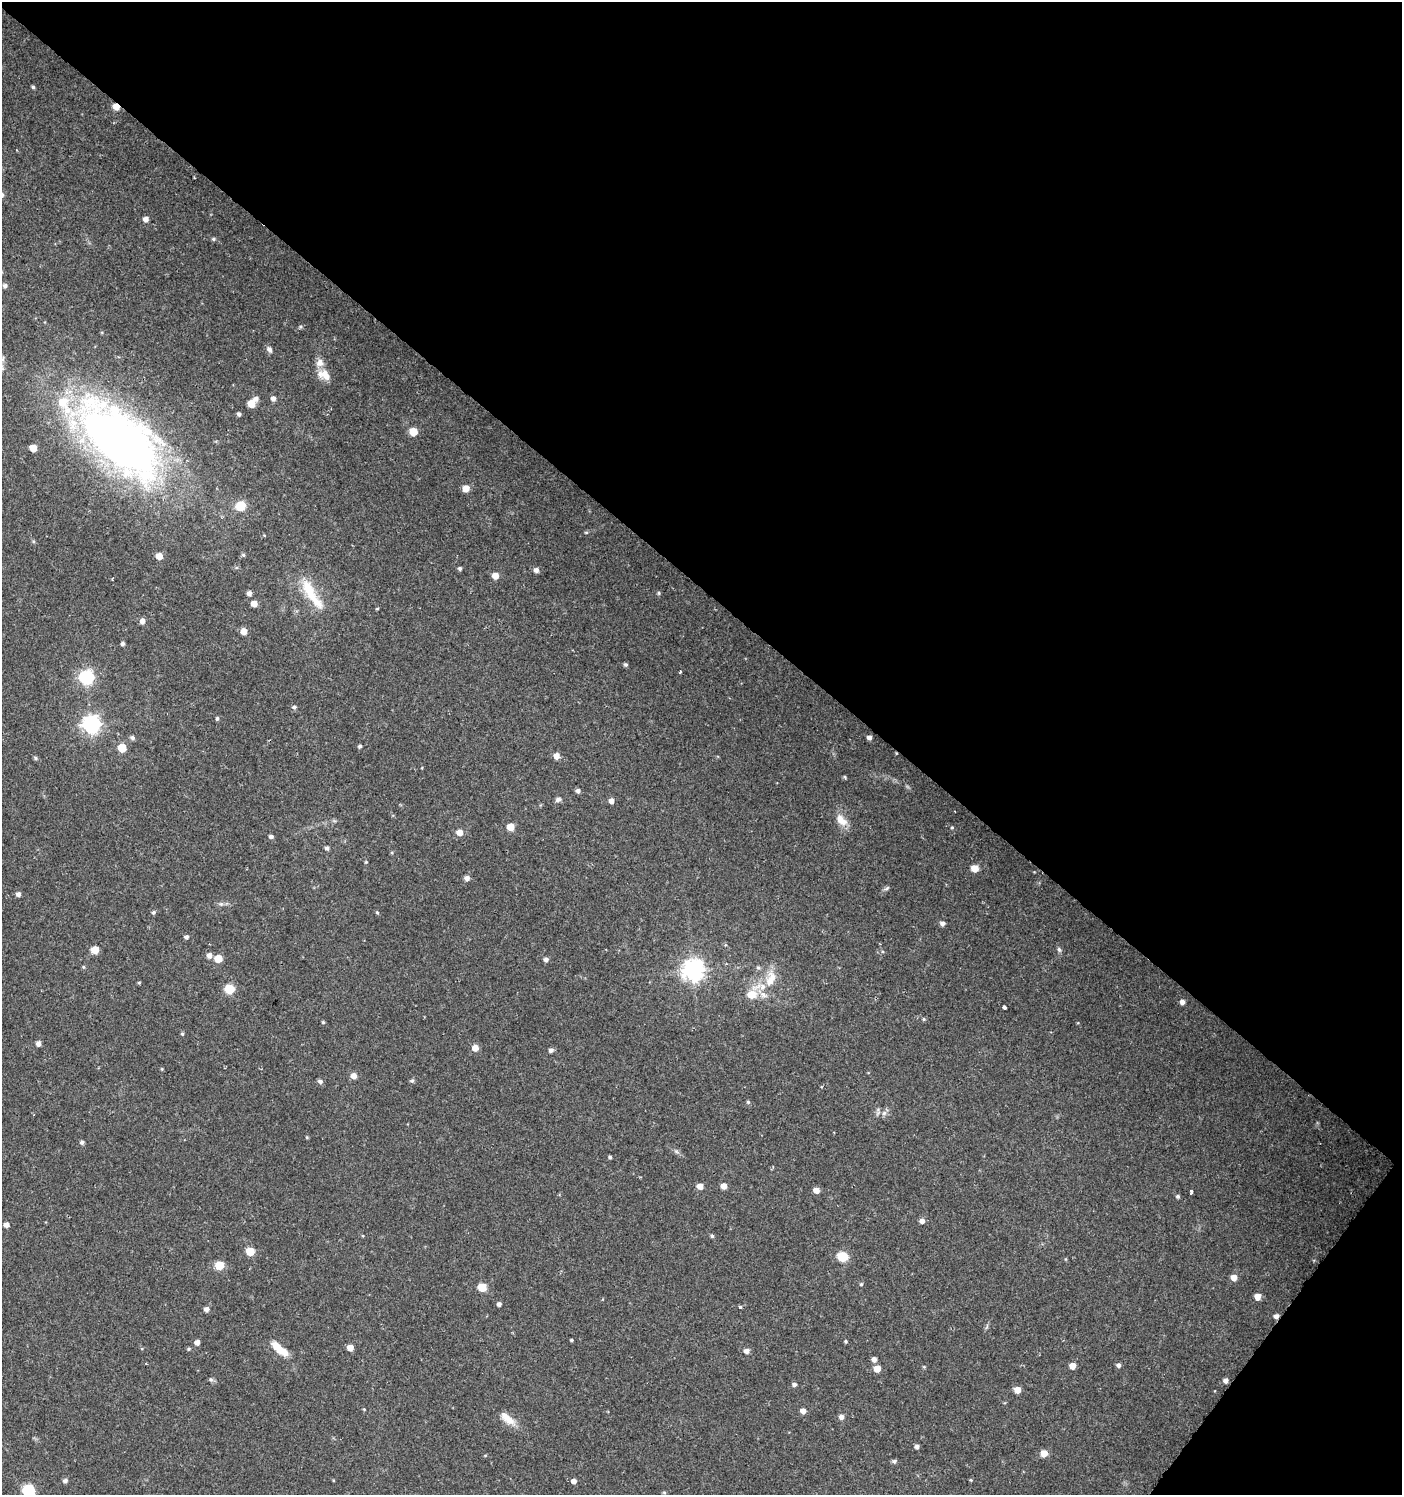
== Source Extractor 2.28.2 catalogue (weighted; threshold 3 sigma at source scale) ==
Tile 8 of 4 x 4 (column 4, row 2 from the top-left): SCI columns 4442-5841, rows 2990-4482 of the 6032 x 6001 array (HDU 1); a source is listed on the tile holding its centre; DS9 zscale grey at full resolution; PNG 1404 x 1497 px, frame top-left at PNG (2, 2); no overlay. Shown black and unused: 41% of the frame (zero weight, under 2 of 3 exposures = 1% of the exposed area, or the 3 px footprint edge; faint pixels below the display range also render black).
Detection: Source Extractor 2.28.2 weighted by HDU 2 'WHT'; one run over the whole footprint, this tile lists its part. Background 0.025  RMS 0.0041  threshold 0.0186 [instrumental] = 3 sigma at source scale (4.5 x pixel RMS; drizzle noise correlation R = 1.50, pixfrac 1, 0.0396/0.0396 arcsec/px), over >= 5 px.
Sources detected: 150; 1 cosmic-ray / hot-pixel residue — not listed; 4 inside a brighter listed object's ellipse — not listed separately; the other 145 listed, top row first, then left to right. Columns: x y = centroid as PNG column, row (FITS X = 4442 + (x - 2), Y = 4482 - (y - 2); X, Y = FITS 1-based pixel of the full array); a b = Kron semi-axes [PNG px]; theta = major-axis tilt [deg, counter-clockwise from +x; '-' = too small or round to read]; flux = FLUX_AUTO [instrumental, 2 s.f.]
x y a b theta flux
33 87 4 4 - 0.67
116 107 6 5 - 4.3
194 178 3 2 - 0.43
146 219 5 5 - 2.4
213 239 5 5 - 0.7
5 286 5 5 - 1.3
300 327 6 4 46 0.59
269 349 8 6 -61 1.4
324 375 18 11 -31 4.7
273 398 5 5 - 1.9
256 399 6 5 - 1.7
251 404 5 5 - 9.4
239 414 5 4 - 1.1
413 432 5 5 - 12
120 440 107 51 -43 290
33 448 5 5 - 6.6
466 488 5 5 - 5.6
241 506 9 8 - 8.4
586 532 5 3 - 0.42
33 541 5 3 - 0.52
243 555 5 4 - 0.61
159 556 5 5 - 5.5
460 568 5 4 - 0.78
536 570 5 5 - 1.9
495 576 5 5 - 5.1
249 593 5 5 - 1.7
659 593 5 4 - 0.57
311 594 51 12 -57 14
254 603 5 5 - 3.8
377 609 5 3 - 0.39
142 621 5 5 - 2.3
244 631 5 5 - 4.4
122 644 5 4 - 1.1
625 664 5 4 - 0.77
680 671 5 3 - 0.5
86 677 6 6 - 81
294 707 6 5 - 0.81
217 718 5 4 - 0.76
91 725 7 7 - 160
869 737 4 4 - 1.6
132 738 6 5 - 1.1
360 746 4 4 - 0.9
122 748 5 5 - 12
556 756 5 5 - 3.5
35 758 5 4 - 0.71
845 777 5 3 - 0.47
578 791 5 4 - 1.4
558 799 8 5 14 1.2
611 801 5 4 - 2.3
841 820 19 10 -47 4.8
510 827 5 5 - 7.9
952 828 5 4 - 0.49
459 833 6 5 - 3.7
271 836 5 4 - 1.2
327 848 5 4 - 0.98
366 862 4 4 - 0.37
975 868 5 5 - 7
467 878 5 5 - 2
887 888 9 4 35 0.82
18 894 5 4 - 1.7
221 904 6 6 - 0.93
153 912 6 5 - 0.83
377 912 5 4 - 0.46
942 923 5 5 - 1.5
186 937 5 4 - 1
1059 949 8 5 -63 0.87
95 950 5 5 - 7.8
209 955 6 5 - 1.9
218 959 5 5 - 9.3
546 959 5 5 - 1.4
83 967 5 4 - 0.5
758 968 6 5 - 0.74
693 970 8 7 - 290
771 979 25 13 74 8.4
139 983 5 3 - 0.41
229 989 5 5 - 20
751 995 7 6 - 8
1182 1002 5 4 - 2.2
1004 1007 4 3 - 2.9
924 1019 5 4 - 0.5
323 1022 4 4 - 0.52
182 1034 5 4 - 0.52
38 1044 5 5 - 1.8
475 1048 5 5 - 3.7
551 1050 5 5 - 1.3
354 1076 6 5 - 3.1
320 1081 7 6 - 1.1
412 1081 7 5 8 0.67
748 1102 5 4 - 0.61
884 1113 7 6 - 1.4
307 1137 5 3 - 0.38
82 1142 5 4 - 1
676 1151 7 4 -19 0.79
610 1157 3 3 - 0.64
700 1186 5 5 - 3.6
724 1186 5 5 - 3.4
816 1190 5 4 - 3.5
1191 1192 4 3 - 2.2
1178 1196 5 4 - 0.77
922 1221 5 5 - 1.9
6 1225 5 4 - 2.2
712 1236 4 4 - 0.69
250 1251 5 5 - 11
843 1257 6 5 - 24
1065 1259 5 3 - 0.38
219 1265 5 5 - 13
1234 1277 5 5 - 3.8
861 1284 5 4 - 0.6
482 1287 5 5 - 12
1257 1297 5 5 - 4.6
499 1304 4 4 - 1.3
740 1307 3 3 - 1.7
206 1309 5 5 - 1.8
1276 1316 5 4 - 1.7
987 1327 10 3 69 0.67
571 1340 4 3 - 0.51
845 1341 4 4 - 0.55
197 1342 5 4 - 2.3
350 1348 5 5 - 3.9
188 1349 5 4 - 0.59
280 1349 24 8 -39 7.9
746 1351 5 5 - 1.8
874 1359 5 5 - 1.8
1119 1365 5 5 - 1.2
1072 1366 5 5 - 4.6
924 1367 5 4 - 0.42
877 1369 5 5 - 5.9
211 1379 7 5 -28 0.79
1226 1380 5 5 - 1.8
794 1384 5 4 - 1.1
1017 1390 5 5 - 4.2
364 1409 4 4 - 0.35
803 1411 5 4 - 2.8
841 1417 5 5 - 2
507 1419 24 10 -38 5.1
917 1447 5 4 - 1.3
1044 1453 5 5 - 5.8
485 1455 5 3 - 0.36
894 1461 5 5 - 1.1
333 1480 4 3 - 0.33
971 1480 4 4 - 0.43
65 1481 5 5 - 1.3
574 1481 5 5 - 2
28 1491 13 12 - 9.2
664 1492 4 4 - 0.49
Overlapping masked pixels (flux is a lower limit): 3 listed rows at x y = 116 107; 120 440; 1276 1316
Isophote crosses this tile's border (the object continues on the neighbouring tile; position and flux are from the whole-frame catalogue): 1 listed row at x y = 28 1491